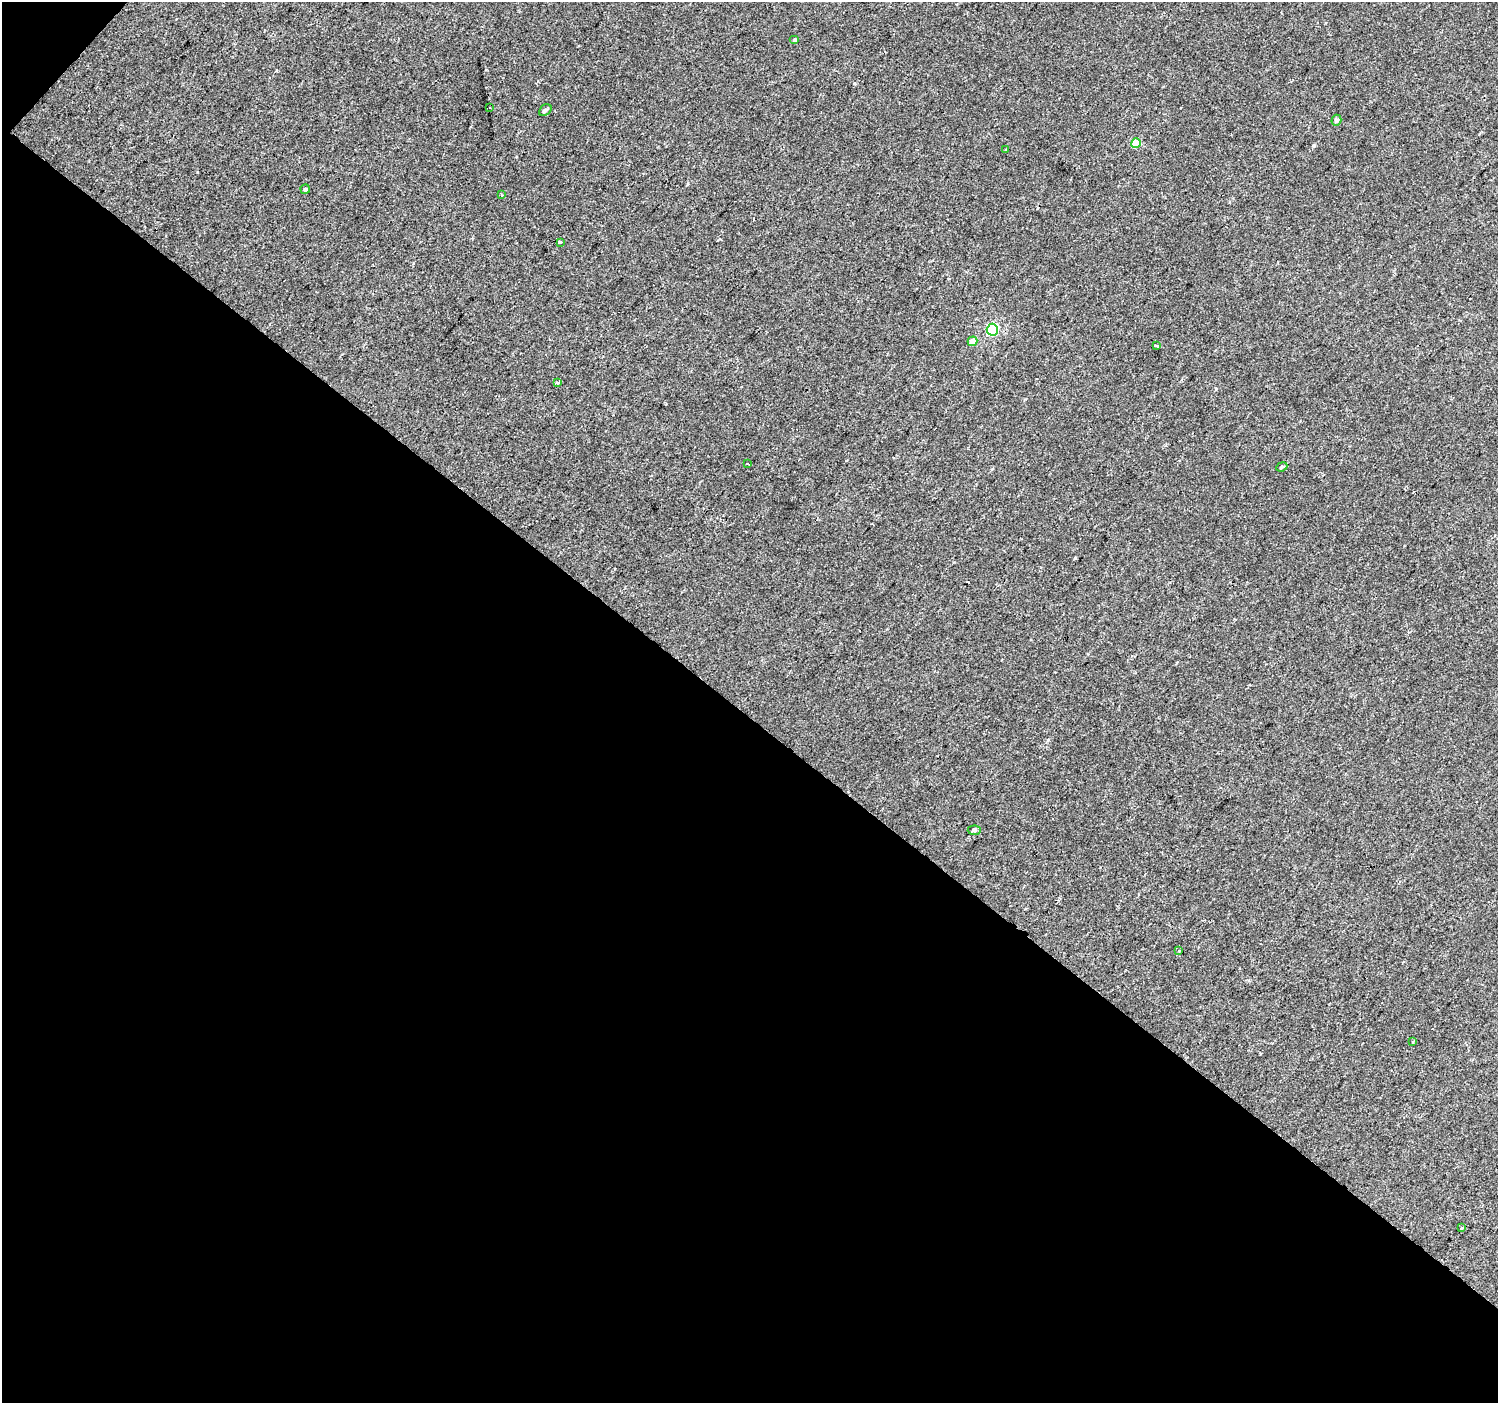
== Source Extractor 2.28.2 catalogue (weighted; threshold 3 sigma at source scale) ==
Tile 3 of 2 x 2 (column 1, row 2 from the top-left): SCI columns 1-1496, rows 110-1510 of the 2992 x 3001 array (HDU 1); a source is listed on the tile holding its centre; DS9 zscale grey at full resolution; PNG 1500 x 1405 px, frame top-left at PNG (2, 2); each listed source drawn as its Kron ellipse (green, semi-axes under 4 px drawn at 4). Shown black and unused: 49% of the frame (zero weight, under 2 of 3 exposures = <1% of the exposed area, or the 3 px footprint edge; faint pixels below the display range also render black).
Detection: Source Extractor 2.28.2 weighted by HDU 2 'WHT'; one run over the whole footprint, this tile lists its part. Background -1.89e-04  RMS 0.0041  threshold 0.0183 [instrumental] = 3 sigma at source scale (4.5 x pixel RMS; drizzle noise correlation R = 1.50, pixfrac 1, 0.0396/0.0396 arcsec/px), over >= 5 px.
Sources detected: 20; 1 cosmic-ray / hot-pixel residue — neither listed nor drawn; the other 19 listed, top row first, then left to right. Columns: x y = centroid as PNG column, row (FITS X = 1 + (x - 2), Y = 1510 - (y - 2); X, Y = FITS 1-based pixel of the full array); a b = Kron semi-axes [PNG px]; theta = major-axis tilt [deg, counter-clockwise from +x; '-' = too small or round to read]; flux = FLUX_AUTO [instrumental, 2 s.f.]
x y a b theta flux
795 40 5 4 - 0.56
489 107 2 2 - 0.41
545 110 7 5 43 1
1336 120 5 5 - 1
1136 143 5 4 - 8.9
1006 150 3 3 - 0.42
305 189 5 4 - 0.58
501 195 4 3 - 0.42
560 242 3 3 - 0.58
992 330 6 5 - 32
973 341 5 5 - 3.4
1156 346 4 3 - 2.4
557 383 3 3 - 0.61
747 464 3 2 - 0.78
1282 467 6 4 23 0.57
974 830 6 4 3 1
1179 951 3 2 - 0.31
1413 1042 3 3 - 0.46
1462 1228 3 3 - 2.7
Unlisted compact peaks at least as high as the median listed source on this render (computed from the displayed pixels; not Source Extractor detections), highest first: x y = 1314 145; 1216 389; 1048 740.